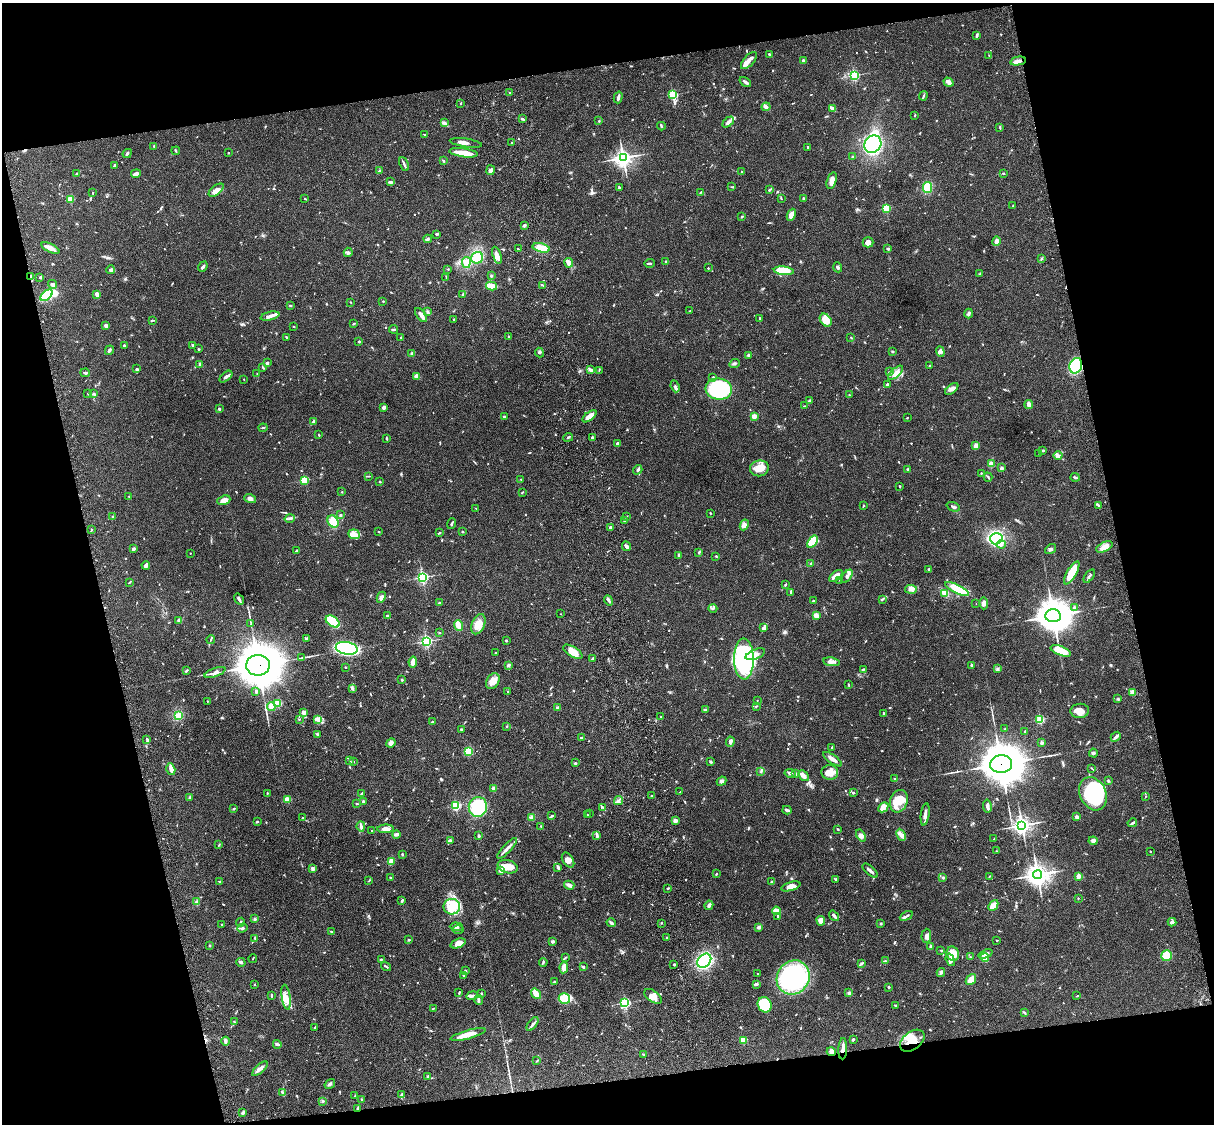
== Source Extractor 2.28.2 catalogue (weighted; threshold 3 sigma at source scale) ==
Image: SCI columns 122-4968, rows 278-4762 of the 5086 x 4926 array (HDU 1 of 3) = the unmasked area's bounding box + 8 px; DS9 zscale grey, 4 x 4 block average (1 PNG px = mean of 4 x 4 image px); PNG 1216 x 1126 px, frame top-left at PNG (2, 3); each listed source drawn as its Kron ellipse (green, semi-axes under 4 px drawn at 4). Shown black and unused: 25% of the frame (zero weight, under 3 of 4 exposures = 6% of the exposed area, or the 3 px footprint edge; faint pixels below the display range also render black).
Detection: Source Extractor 2.28.2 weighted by HDU 2 'WHT'. Background 0.0794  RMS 0.0058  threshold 0.0262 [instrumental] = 3 sigma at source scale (4.5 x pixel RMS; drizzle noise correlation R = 1.50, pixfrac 1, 0.05/0.05 arcsec/px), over >= 5 px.
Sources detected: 905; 10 inside a brighter object's white glare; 3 cosmic-ray / hot-pixel residue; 2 long thin detections or spike segments (spike, bleed or trail) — neither listed nor drawn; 13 coinciding with a brighter row at this scale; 45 inside a brighter listed object's ellipse — not listed separately; of the other 832, all 500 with FLUX_AUTO >= 1.96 (the completeness limit of this list) listed and drawn (332 fainter detections not listed), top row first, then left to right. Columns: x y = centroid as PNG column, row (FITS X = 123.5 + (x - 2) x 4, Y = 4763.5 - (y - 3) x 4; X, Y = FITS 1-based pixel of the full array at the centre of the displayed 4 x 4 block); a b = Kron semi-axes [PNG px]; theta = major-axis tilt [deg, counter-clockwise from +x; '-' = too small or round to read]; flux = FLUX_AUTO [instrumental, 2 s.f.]
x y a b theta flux
977 35 4 2 - 4.7
769 54 3 2 - 3.2
989 55 2 2 - 2
804 60 3 3 - 6.2
749 61 10 5 48 24
1018 61 8 3 12 17
854 75 2 2 - 560
745 82 6 2 -35 10
948 82 5 3 - 9.8
510 93 2 2 - 3.6
673 94 2 2 - 250
923 96 4 2 - 4.1
618 97 6 2 75 12
461 103 2 2 - 2.2
766 107 4 4 - 7.6
832 108 4 2 - 17
915 115 2 2 - 2.2
522 119 3 2 - 6.5
599 121 2 2 - 3.3
728 122 6 3 45 11
444 123 4 2 - 5.8
661 126 4 2 - 5.7
1000 127 4 2 - 3.4
424 134 3 2 - 2
466 143 16 3 -8 15
511 143 2 2 - 2.4
873 144 9 8 - 310
154 146 3 2 - 3.3
808 147 3 2 - 2.6
176 151 4 2 - 3.2
127 153 5 2 - 5.4
228 153 2 2 - 2.6
464 153 14 3 -8 64
852 157 3 2 - 3.2
623 158 3 3 - 1500
443 161 3 2 - 5.3
404 164 7 2 -67 7.2
114 165 3 2 - 4.5
490 170 5 3 - 12
379 171 3 2 - 2.8
742 172 2 2 - 4
77 173 3 2 - 3.5
1003 173 3 2 - 2.4
136 174 5 3 - 14
832 180 9 4 73 19
390 182 4 2 - 11
731 187 2 2 - 2
927 187 5 4 - 70
619 188 3 2 - 6
216 190 9 4 38 27
769 190 3 2 - 4.7
701 192 3 2 - 2.1
93 193 3 2 - 2
781 198 3 2 - 2.5
803 198 2 2 - 4.8
70 199 2 2 - 140
305 199 2 2 - 2.3
1013 206 2 2 - 2.2
886 208 2 2 - 270
791 215 6 3 67 25
742 216 3 2 - 3.9
524 225 3 2 - 7.1
437 234 3 2 - 3.2
428 239 4 3 - 5.6
996 241 5 3 - 15
868 242 5 5 - 15
50 248 10 3 -27 22
541 248 9 4 -13 57
518 249 2 2 - 2.2
888 249 4 2 - 5.3
348 252 5 3 - 6.7
497 255 9 4 -73 24
477 258 6 6 - 55
1041 259 3 2 - 2.9
666 261 2 2 - 11
466 262 5 4 - 40
569 263 5 2 - 32
649 263 5 2 - 5.9
203 267 5 2 - 7.8
838 267 5 2 - 5.4
708 268 2 2 - 3.2
448 269 2 2 - 2.1
110 270 4 3 - 6.1
784 271 10 3 -6 140
980 274 2 2 - 2.2
31 276 3 2 - 4.7
491 276 2 2 - 4.3
40 277 3 2 - 2.3
446 277 4 2 - 2
52 284 4 3 - 9.7
543 285 3 2 - 3
492 286 5 3 - 61
97 294 3 2 - 16
46 295 7 4 40 110
463 295 4 2 - 2.7
383 301 2 2 - 2.1
351 302 2 2 - 2.8
290 305 3 2 - 2.6
690 311 2 2 - 2.3
427 312 3 3 - 4.5
969 314 5 3 - 6.7
421 315 8 3 -55 18
270 316 9 3 13 20
760 318 3 2 - 2.8
454 319 2 2 - 2.1
152 320 3 2 - 2.8
826 320 7 5 -53 56
354 324 2 2 - 4.2
106 326 3 2 - 10
294 327 2 2 - 2.1
394 329 4 2 - 6.4
286 337 3 2 - 4.3
401 337 2 2 - 2.4
509 337 3 2 - 4.6
851 337 4 2 - 2
359 341 2 2 - 4.7
124 345 2 2 - 5.1
193 345 2 2 - 4.2
198 349 2 2 - 2.4
109 350 5 2 - 6.7
892 352 3 2 - 2.4
940 352 5 3 - 8.7
539 353 5 3 - 5.4
412 354 3 3 - 5.6
748 355 3 2 - 2.7
267 362 3 2 - 3.1
200 364 4 2 - 7.6
734 364 5 2 - 5.9
929 365 2 2 - 2.1
1076 366 8 6 67 270
262 367 2 2 - 2
137 369 3 3 - 5
590 370 3 3 - 6.5
599 370 3 2 - 2.3
889 372 4 2 - 4.3
85 373 5 2 - 5.9
895 373 9 4 44 21
257 374 4 2 - 2.1
417 376 4 3 - 14
226 377 7 3 40 8.9
713 377 3 2 - 5.2
244 379 2 2 - 3.2
887 384 2 2 - 5.4
675 386 6 2 -68 6.7
719 389 13 10 -6 370
952 389 8 4 39 14
88 394 2 2 - 2.3
94 394 3 2 - 4.2
849 395 3 2 - 2.7
809 401 3 2 - 5.8
1029 405 4 2 - 22
805 406 3 2 - 2.8
384 407 3 2 - 16
219 409 2 2 - 16
589 416 8 3 39 32
754 416 2 2 - 77
504 417 2 2 - 14
907 418 3 2 - 2
314 421 4 2 - 8.7
263 428 4 2 - 3.3
319 435 3 2 - 2.2
568 437 5 2 - 4.3
386 438 3 2 - 3.5
592 438 2 2 - 29
618 443 3 2 - 9.1
976 446 3 2 - 22
1043 451 4 2 - 4
1039 453 4 2 - 3
1058 456 4 4 - 9.3
991 464 2 2 - 95
759 468 9 8 - 50
1001 468 2 2 - 23
638 470 5 2 - 6.8
907 470 3 2 - 3.3
981 473 2 2 - 3.9
369 476 3 2 - 2.3
988 477 4 2 - 3.2
1075 477 5 2 - 4.8
521 479 3 2 - 3.1
304 480 2 2 - 210
380 482 2 2 - 2.6
900 486 2 2 - 3.2
342 492 2 2 - 2.3
522 492 3 2 - 2.6
129 496 2 2 - 2.1
250 498 6 3 -17 16
224 500 7 4 20 23
864 506 4 2 - 2.4
1099 506 3 2 - 2.7
953 507 7 2 -21 7.6
476 508 2 2 - 2
710 513 2 2 - 4.7
340 515 2 2 - 4.2
627 516 2 2 - 5.4
112 517 3 2 - 2.9
290 518 5 2 - 6.5
625 520 3 3 - 7.6
333 521 6 5 - 50
452 524 5 2 - 4.6
744 525 5 3 - 8.8
610 527 2 2 - 27
91 530 2 2 - 2
379 532 2 2 - 2.3
439 532 3 2 - 2.7
462 532 2 2 - 3.4
354 534 6 4 -22 18
996 539 6 5 - 350
813 542 7 4 55 100
1001 544 4 3 - 9
626 546 5 3 - 7.9
1104 547 9 4 26 22
133 549 3 2 - 9.9
1051 549 6 3 34 8.2
296 550 2 2 - 2.8
699 552 4 2 - 4.3
190 553 2 2 - 2
678 555 3 2 - 5.9
716 556 2 2 - 2.8
811 563 2 2 - 2.9
146 565 4 4 - 10
929 569 3 3 - 3.8
1072 573 13 4 59 63
836 576 8 3 38 17
847 576 7 3 53 8.8
1089 576 8 2 53 6.6
422 577 2 2 - 550
840 580 2 2 - 2.1
130 582 3 2 - 3.2
785 585 3 2 - 2.8
911 589 6 4 -5 20
957 589 13 4 -26 68
791 592 4 2 - 6.2
945 593 4 3 - 23
381 597 6 3 64 17
239 599 6 2 -57 8.4
882 599 4 2 - 4.1
609 600 5 2 - 8.6
813 601 2 2 - 7.1
440 603 3 2 - 2.9
976 603 2 2 - 2
984 603 6 3 -88 15
1074 607 3 2 - 3
713 608 4 3 - 5.3
560 614 2 2 - 2.3
816 615 3 3 - 22
387 616 2 2 - 4.4
1053 616 7 6 - 7000
179 620 4 3 - 7.3
333 622 8 5 -35 120
251 624 3 2 - 2.3
478 624 11 6 68 40
458 625 5 2 - 50
764 628 3 2 - 4.6
439 633 2 2 - 3.7
306 639 3 3 - 3.7
211 640 4 2 - 3.6
506 640 3 2 - 3.3
426 641 2 2 - 570
347 648 11 6 -10 470
1061 651 11 4 -21 55
573 652 11 5 -31 43
495 653 2 2 - 2.1
755 654 10 5 22 24
302 658 2 2 - 2.2
593 658 3 2 - 3.6
744 659 20 10 -89 450
413 662 5 3 - 22
831 662 8 3 -9 14
258 665 12 10 -2 16000
509 665 3 3 - 5.7
972 665 2 2 - 7.4
346 667 2 2 - 2.2
863 669 4 2 - 3.7
997 669 3 2 - 4.2
186 671 3 2 - 3.5
215 672 11 3 20 17
402 680 2 2 - 5.3
493 681 8 6 58 33
849 685 3 2 - 2.7
352 689 2 2 - 2
256 691 4 2 - 3.2
508 692 2 2 - 2.1
1132 692 2 2 - 21
1118 699 3 2 - 3.5
207 701 2 2 - 2
757 701 2 2 - 2.3
278 703 2 2 - 170
271 706 4 4 - 21
756 706 2 2 - 3.2
558 707 2 2 - 6.8
705 710 4 2 - 5.3
1080 711 9 7 6 32
304 712 3 3 - 13
883 714 3 2 - 4.3
178 715 4 2 - 7.5
661 717 2 2 - 4.5
299 719 3 2 - 2.6
317 719 4 3 - 8.9
1040 719 2 2 - 270
432 722 2 2 - 3.7
507 726 2 2 - 2.7
462 729 3 2 - 5.4
1005 729 2 2 - 2.1
1025 731 4 2 - 2.6
317 734 3 2 - 2.8
1116 737 6 3 41 11
582 738 4 2 - 4.7
147 739 3 2 - 4.3
730 742 5 3 - 13
391 743 5 4 - 14
1042 743 3 2 - 9.5
831 747 2 2 - 2
468 751 3 2 - 44
1093 753 4 3 - 5.9
833 759 11 2 -35 24
350 761 3 2 - 3.3
353 761 3 2 - 3.5
711 762 2 2 - 5.7
575 763 3 2 - 3.5
1001 764 11 8 4 14000
171 769 6 3 -74 16
1092 769 4 2 - 2.3
761 772 2 2 - 2.3
830 772 8 7 - 36
790 773 6 3 -8 8.5
796 774 3 2 - 11
803 776 6 3 -48 21
895 779 2 2 - 3
722 781 5 3 - 8.2
1108 781 2 2 - 2.4
494 788 3 3 - 12
680 792 3 2 - 2
853 792 3 2 - 3.2
267 793 2 2 - 2.3
362 793 4 2 - 3.2
1093 794 17 13 -64 260
651 796 2 2 - 2.6
1145 796 2 2 - 2.1
190 798 3 2 - 10
287 799 3 2 - 36
618 801 5 3 - 8.3
899 801 11 8 71 54
363 802 3 2 - 8
357 803 2 2 - 3.2
456 805 2 2 - 370
987 806 7 3 -81 11
478 807 10 9 - 190
602 807 3 2 - 2.9
883 807 5 4 - 26
234 809 2 2 - 3.4
787 810 4 2 - 8
590 814 2 2 - 2.1
925 814 11 3 82 16
587 815 2 2 - 3
552 816 4 2 - 3.9
531 817 4 3 - 7.1
1077 817 2 2 - 32
302 818 2 2 - 2
675 821 2 2 - 42
257 822 3 2 - 4.7
1132 823 5 2 - 11
1022 825 3 3 - 1300
361 826 5 2 - 13
541 826 3 2 - 2.1
385 829 8 3 1 19
838 829 2 2 - 3.4
372 831 3 2 - 2.7
396 834 4 3 - 9
901 835 6 4 -64 13
479 836 2 2 - 7.6
597 836 4 2 - 6.6
861 836 6 4 -55 14
994 839 2 2 - 4.3
450 840 4 2 - 4.9
1093 841 4 3 - 11
219 845 3 2 - 2.1
507 848 13 2 47 17
997 851 3 2 - 2.3
1150 851 2 2 - 5.7
402 854 3 2 - 3.7
568 860 8 5 -58 19
391 861 3 3 - 31
508 867 10 6 -15 41
558 867 3 2 - 10
312 869 3 2 - 9.3
500 870 4 3 - 15
870 871 9 2 -42 11
716 874 3 2 - 3.3
1037 875 4 4 - 2500
989 876 3 2 - 2.3
1078 876 2 2 - 72
390 877 2 2 - 2.5
943 878 2 2 - 2.3
836 879 3 2 - 4.6
369 880 4 2 - 2.7
219 881 3 2 - 2.4
771 882 3 2 - 3.2
569 885 5 3 - 11
791 886 10 4 16 25
668 888 3 2 - 3.5
1078 898 2 2 - 2.1
402 900 4 2 - 4.3
197 902 3 3 - 9.3
709 905 5 3 - 11
993 905 6 3 48 34
452 907 8 7 - 51
776 911 4 3 - 37
778 916 3 2 - 3.9
834 916 6 2 -52 9.9
906 916 7 2 27 9.9
255 919 3 2 - 4.5
821 921 5 4 - 24
240 922 4 2 - 3.7
1172 922 4 3 - 12
611 923 5 2 - 8.1
661 923 2 2 - 2
881 923 3 2 - 3
222 924 2 2 - 2.3
456 927 6 2 -3 9.3
759 927 3 2 - 16
242 928 5 2 - 6.2
458 930 6 2 -1 6.3
332 932 4 2 - 4.1
926 936 7 5 86 13
667 937 2 2 - 3.5
255 938 3 2 - 2.3
408 940 2 2 - 2.7
997 940 3 2 - 2.1
552 941 2 2 - 9.9
458 943 8 4 22 26
210 946 2 2 - 2.1
931 946 2 2 - 7.3
941 950 3 2 - 3.3
953 954 7 6 - 59
985 954 7 2 20 12
1166 956 5 5 - 43
565 957 3 2 - 2.6
970 957 2 2 - 2.4
253 958 4 2 - 2.2
985 958 4 3 - 62
381 959 2 2 - 2.4
950 960 6 3 -71 12
704 961 8 6 45 260
885 961 2 2 - 2.5
241 962 4 3 - 5.6
543 962 4 2 - 4.7
862 963 3 2 - 3.7
674 964 2 2 - 12
386 966 5 2 - 4.5
583 966 3 3 - 3.5
564 967 6 4 80 19
465 971 3 3 - 3.4
941 973 4 2 - 4.4
758 974 2 2 - 2.2
464 975 2 2 - 2
793 977 18 16 55 510
971 979 6 3 50 41
554 982 3 2 - 3
756 984 4 2 - 7.3
254 985 2 2 - 2.5
889 987 2 2 - 3.4
459 993 2 2 - 2.5
849 993 4 3 - 6.6
481 994 4 2 - 3.6
536 994 6 3 -54 63
271 995 3 2 - 5.2
472 996 6 2 9 12
653 996 10 5 -35 21
1077 996 3 2 - 2.5
286 997 12 4 -81 23
564 998 5 5 - 150
479 1000 5 3 - 7.7
625 1003 2 2 - 550
765 1005 8 7 - 200
895 1005 3 2 - 2.7
433 1008 3 2 - 2.3
1024 1013 3 2 - 4.4
234 1022 2 2 - 3.9
532 1024 8 2 50 9.5
315 1027 4 2 - 2.9
468 1034 18 4 15 38
743 1040 2 2 - 110
853 1040 3 2 - 3.5
225 1041 4 3 - 8.5
912 1041 14 9 38 64
277 1044 4 2 - 7.2
843 1049 11 3 87 17
831 1052 4 3 - 14
644 1054 4 2 - 2.9
537 1061 3 2 - 2.4
260 1069 10 3 42 16
428 1076 3 2 - 3.6
330 1084 6 3 34 6.6
283 1093 3 2 - 11
401 1095 3 2 - 3.4
355 1096 2 2 - 2.2
362 1100 3 2 - 4.3
323 1101 3 3 - 4.7
358 1109 3 2 - 3.4
243 1112 4 2 - 8.5
Overlapping masked pixels (flux is a lower limit): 7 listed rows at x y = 31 276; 1076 366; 258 665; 1001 764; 912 1041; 831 1052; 358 1109
Diffuse or blended objects may show on this block-average render without a row.